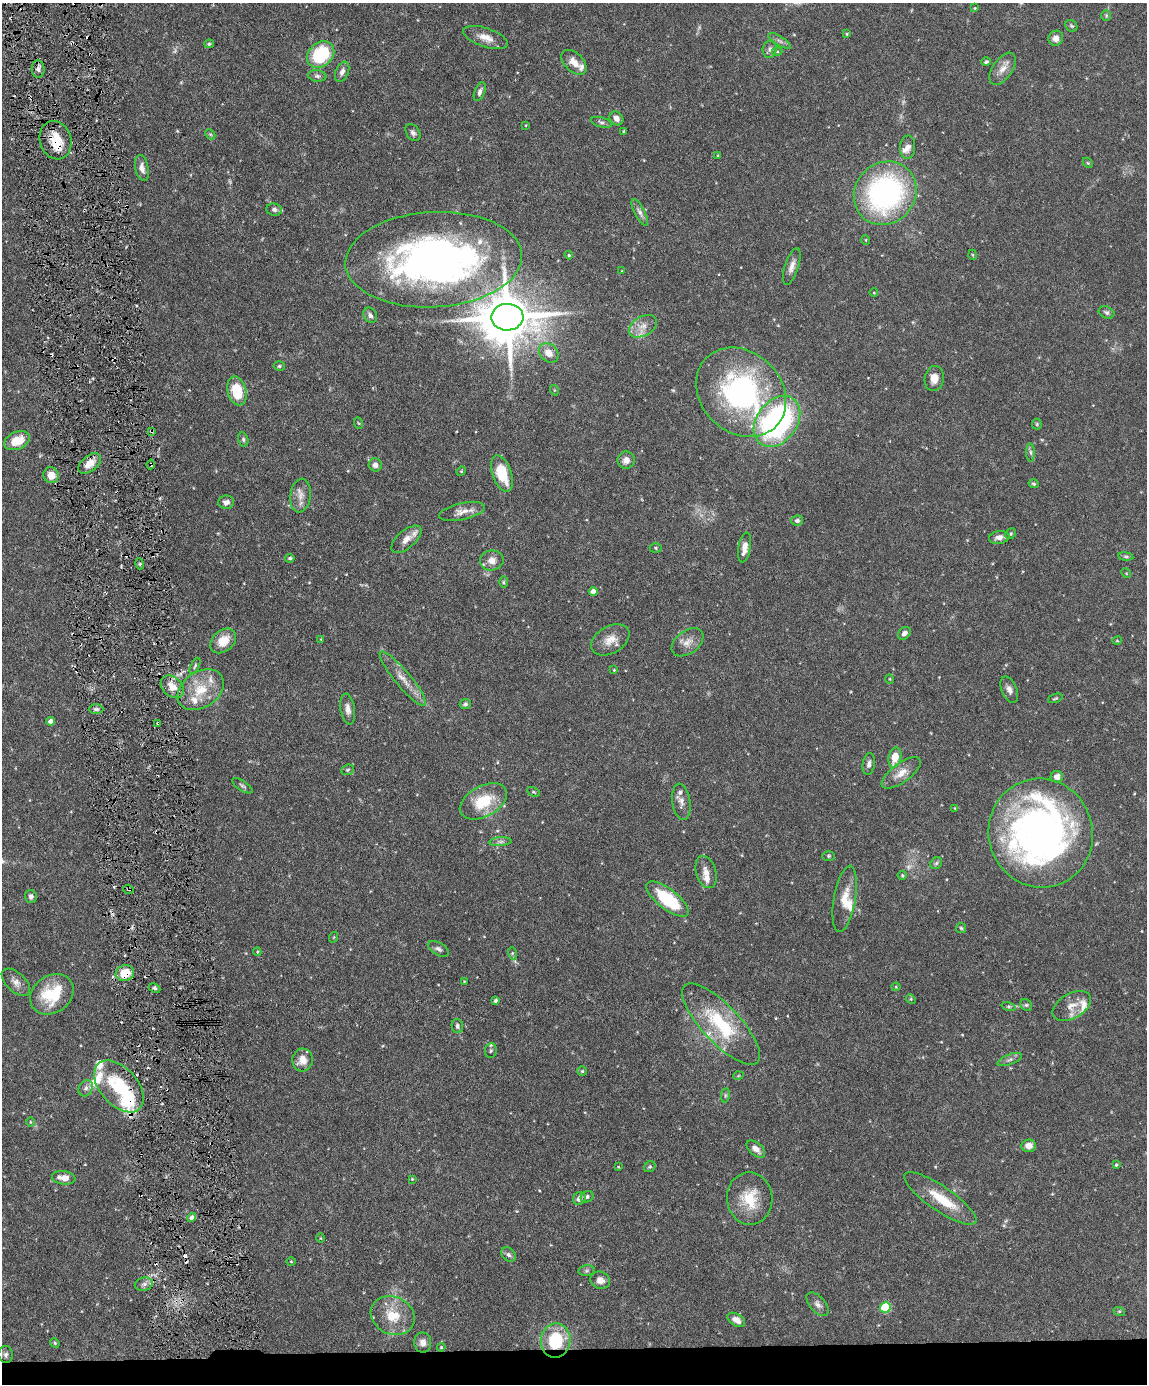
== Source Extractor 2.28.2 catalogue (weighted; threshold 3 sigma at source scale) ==
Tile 11 of 4 x 3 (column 3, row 3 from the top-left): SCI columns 2294-3438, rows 235-1616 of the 4585 x 4509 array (HDU 1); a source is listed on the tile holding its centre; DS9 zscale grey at full resolution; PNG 1149 x 1386 px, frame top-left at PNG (2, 3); each listed source drawn as its Kron ellipse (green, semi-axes under 4 px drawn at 4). Shown black and unused: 3% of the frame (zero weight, under 3 of 6 exposures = <1% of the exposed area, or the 3 px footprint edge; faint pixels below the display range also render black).
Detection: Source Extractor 2.28.2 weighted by HDU 2 'WHT'; one run over the whole footprint, this tile lists its part. Background 0.0991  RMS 0.0036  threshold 0.0148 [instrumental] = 3 sigma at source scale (4.09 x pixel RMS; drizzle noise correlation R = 1.36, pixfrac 0.8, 0.05/0.05 arcsec/px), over >= 5 px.
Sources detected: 210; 4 too faint to see at this stretch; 4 inside a brighter object's white glare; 8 cosmic-ray / hot-pixel residue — neither listed nor drawn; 20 inside a brighter listed object's ellipse — not listed separately; the other 174 listed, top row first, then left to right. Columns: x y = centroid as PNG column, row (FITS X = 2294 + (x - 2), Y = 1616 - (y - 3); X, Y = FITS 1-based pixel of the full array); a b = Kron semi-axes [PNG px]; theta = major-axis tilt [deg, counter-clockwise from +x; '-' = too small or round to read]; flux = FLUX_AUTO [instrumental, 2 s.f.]
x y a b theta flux
975 8 4 4 - 0.42
1106 16 5 5 - 0.45
1071 26 6 5 - 0.52
847 34 3 3 - 0.34
485 37 23 9 -19 3.7
1056 38 8 7 - 2.1
780 41 13 4 -32 1
209 44 5 4 - 0.53
770 49 9 7 77 1.1
777 52 5 3 - 0.35
321 55 15 11 43 21
574 62 15 9 -44 3.2
986 62 5 4 - 0.57
38 69 8 6 -86 1.1
1003 69 18 10 56 3.1
342 72 11 6 67 1.5
317 76 9 5 -8 0.94
480 92 10 5 68 1.3
616 118 7 6 - 1.8
601 122 10 5 -15 0.8
526 125 4 3 - 0.24
624 131 3 3 - 0.31
413 132 9 6 -55 1.1
210 134 6 4 -43 0.47
56 140 19 15 -71 8
908 147 12 7 86 1.8
718 156 4 4 - 0.34
1088 163 6 4 -44 0.44
142 168 13 6 -78 1.8
885 193 33 30 49 71
274 209 8 6 -7 1
640 212 15 5 -62 1.4
866 240 5 3 - 0.28
569 255 4 3 - 0.36
973 255 5 3 - 0.29
434 260 88 47 3 170
792 266 19 7 72 2.2
622 271 3 2 - 0.22
874 293 4 3 - 0.24
1107 312 8 5 -23 0.82
370 315 8 6 -56 1.2
507 317 16 13 3 2000
643 326 15 9 30 3.3
549 353 11 8 -44 3.7
279 366 5 4 - 0.47
934 379 12 9 80 2.9
554 390 5 3 - 0.3
237 391 14 9 -75 10
741 392 49 40 -44 69
777 421 28 20 53 78
358 423 6 3 -70 0.38
1037 424 5 5 - 0.41
151 431 3 3 - 0.48
243 439 7 5 -76 0.64
17 441 13 8 23 6.3
1031 452 9 4 -88 0.71
626 460 8 8 - 2.2
90 463 13 7 39 3.8
151 464 5 3 - 0.41
375 465 6 6 - 1.6
461 471 5 4 - 0.35
502 474 19 9 -70 11
51 475 8 7 - 4.1
1033 484 5 4 - 0.5
300 496 17 10 82 3.1
226 502 8 6 3 1.7
462 512 23 8 12 2.9
797 520 6 5 - 0.91
1011 534 6 5 - 0.5
999 537 10 6 8 2.1
406 539 18 9 40 3.2
745 547 15 6 80 3
656 548 6 5 - 0.48
1126 556 7 4 -8 0.58
290 558 4 4 - 0.57
492 560 12 10 9 2.8
140 564 5 3 - 0.43
1126 573 5 4 - 0.37
504 582 6 4 -90 0.45
593 591 4 4 - 2.3
904 633 7 5 45 1.5
321 639 4 4 - 0.26
610 640 20 13 30 4.5
223 641 14 10 42 5
1117 641 5 3 - 0.29
687 642 18 11 37 3.2
195 666 9 3 64 0.56
614 670 3 3 - 0.26
403 679 35 8 -50 4.5
890 679 5 3 - 0.27
172 687 13 9 -43 3.8
201 690 25 17 34 9.6
1009 690 14 7 -67 1.8
1055 698 7 3 19 0.41
465 704 5 5 - 0.77
96 709 7 5 0 0.74
348 709 15 7 -81 2.1
50 721 4 4 - 1.8
158 723 3 3 - 1.3
895 757 10 6 76 6.3
869 764 11 6 81 1.3
348 770 6 5 - 0.54
901 773 23 9 36 4.1
1057 777 6 6 - 1.9
242 786 11 5 -34 0.84
534 792 7 4 -26 0.43
483 801 25 15 28 12
681 802 18 9 -82 2.3
955 808 4 4 - 0.28
1041 833 55 52 -76 160
500 842 11 4 5 1
828 856 6 5 - 0.47
936 863 6 5 - 0.6
706 872 16 10 -73 2.7
902 875 4 4 - 0.37
129 889 5 3 - 0.5
31 896 6 6 - 1.2
668 899 26 10 -38 21
845 899 34 11 80 5.8
961 928 5 5 - 0.45
334 937 5 3 - 0.28
438 949 12 6 -30 1.1
257 952 4 4 - 0.35
512 953 6 4 -73 0.48
125 973 9 8 - 7.1
464 981 4 3 - 0.24
16 982 17 9 -43 2.3
896 987 4 4 - 0.32
154 988 6 4 -26 0.58
52 994 23 18 35 14
911 999 5 4 - 0.36
495 1001 4 3 - 0.67
1026 1005 6 5 - 0.58
1072 1006 21 12 30 4.3
1008 1007 7 3 -19 0.47
721 1024 53 19 -47 24
457 1026 7 5 -80 0.92
491 1051 7 5 84 0.65
303 1060 11 10 - 3.9
1010 1060 13 5 21 1.1
582 1071 5 5 - 0.48
738 1076 5 3 - 0.31
119 1086 31 18 -47 21
86 1088 8 6 63 1.1
725 1095 7 3 82 0.45
30 1122 5 3 - 0.31
1029 1146 7 6 - 2.4
756 1149 11 6 -41 2.1
1116 1165 4 3 - 0.5
618 1167 3 2 - 0.35
650 1167 6 5 - 0.54
64 1178 12 6 -6 3.5
412 1179 4 4 - 0.32
587 1197 6 5 - 0.72
579 1198 7 6 - 1.7
750 1198 26 22 -87 10
940 1198 43 12 -34 10
192 1218 5 4 - 1.6
320 1238 5 3 - 0.27
508 1255 8 6 -44 0.95
291 1262 4 3 - 0.29
586 1271 8 5 7 0.72
600 1280 10 8 -24 2
144 1284 9 6 14 1.2
818 1304 14 7 -48 1.6
885 1307 5 5 - 20
1119 1311 6 4 -17 0.41
393 1316 22 18 -26 9.1
736 1320 10 6 -31 2.2
556 1340 17 15 81 16
423 1342 10 8 -90 2.2
55 1343 5 4 - 0.42
441 1347 4 3 - 0.33
6 1354 8 7 - 1
Overlapping masked pixels (flux is a lower limit): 8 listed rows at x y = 56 140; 151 431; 151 464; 158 723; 129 889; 125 973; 119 1086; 556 1340